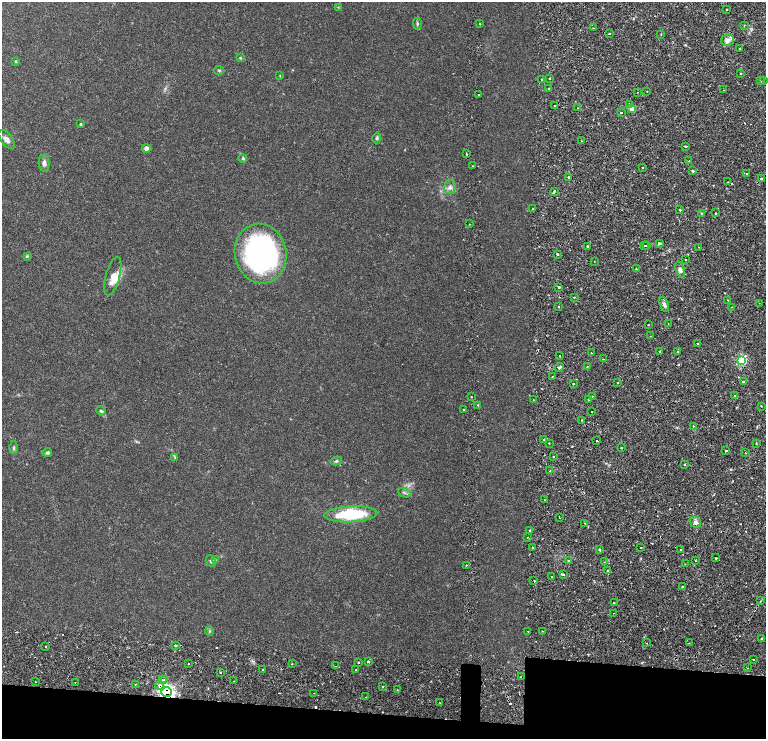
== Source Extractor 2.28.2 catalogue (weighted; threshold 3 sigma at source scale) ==
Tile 11 of 4 x 3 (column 3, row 3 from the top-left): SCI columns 3342-4868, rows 134-1607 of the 6634 x 4695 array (HDU 1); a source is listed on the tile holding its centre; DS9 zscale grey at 2 x 2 block average (1 PNG px = mean of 2 x 2 image px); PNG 768 x 741 px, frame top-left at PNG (2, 2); each listed source drawn as its Kron ellipse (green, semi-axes under 4 px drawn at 4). Shown black and unused: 7% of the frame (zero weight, under 2 of 4 exposures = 5% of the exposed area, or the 3 px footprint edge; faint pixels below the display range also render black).
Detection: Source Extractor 2.28.2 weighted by HDU 2 'WHT'; one run over the whole footprint, this tile lists its part. Background 0.0253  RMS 0.0041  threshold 0.0185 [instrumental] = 3 sigma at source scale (4.5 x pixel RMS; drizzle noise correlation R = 1.50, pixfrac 1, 0.0396/0.0396 arcsec/px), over >= 5 px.
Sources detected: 189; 13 cosmic-ray / hot-pixel residue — neither listed nor drawn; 1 inside a brighter listed object's ellipse — not listed separately; the other 175 listed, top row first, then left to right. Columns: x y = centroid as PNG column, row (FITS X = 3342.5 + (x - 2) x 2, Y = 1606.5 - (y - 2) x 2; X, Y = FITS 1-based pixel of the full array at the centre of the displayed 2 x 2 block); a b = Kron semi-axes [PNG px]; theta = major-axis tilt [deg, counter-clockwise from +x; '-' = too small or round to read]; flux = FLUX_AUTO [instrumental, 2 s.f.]
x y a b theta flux
338 7 3 2 - 0.42
726 9 2 2 - 2.1
417 24 6 3 -90 1.2
480 24 2 2 - 3.1
744 25 3 2 - 0.5
593 28 2 2 - 0.49
610 34 2 2 - 0.83
661 34 2 2 - 0.42
727 40 6 5 - 3.9
740 48 2 2 - 0.96
240 58 4 3 - 0.73
16 61 4 3 - 0.61
219 70 5 3 - 0.96
741 74 2 2 - 3.8
280 76 3 2 - 0.46
541 79 2 2 - 0.6
550 79 2 2 - 1.2
760 81 2 2 - 0.83
763 81 2 2 - 1.4
549 88 2 2 - 0.67
724 90 2 2 - 0.39
647 91 2 2 - 0.65
637 92 2 2 - 1.3
479 95 2 2 - 3.6
629 104 2 2 - 1.7
554 106 2 2 - 0.41
578 108 2 2 - 1
632 109 3 3 - 14
621 113 2 2 - 2.2
80 124 4 3 - 0.81
377 138 5 3 - 1.3
7 139 11 6 -52 4.1
582 141 2 2 - 0.37
685 146 2 2 - 2
146 148 4 4 - 3.9
466 154 2 2 - 2.7
243 158 4 4 - 1.1
689 161 2 2 - 0.43
44 163 8 5 -84 2.9
473 166 2 2 - 0.7
642 168 2 2 - 1.3
693 171 2 2 - 2.4
746 173 2 2 - 1.5
569 177 2 2 - 4.9
761 178 2 2 - 2.4
727 182 2 2 - 0.39
450 187 7 5 76 3
554 191 4 2 - 6.5
532 208 2 2 - 0.93
680 210 2 2 - 1.1
701 213 2 2 - 0.8
716 213 2 2 - 1.3
469 224 2 2 - 0.79
659 243 3 2 - 3.7
647 245 2 2 - 1.6
587 246 2 2 - 8.7
644 246 2 2 - 2
698 247 2 2 - 0.46
261 254 30 26 -78 180
557 254 2 2 - 3.5
27 256 4 3 - 0.86
685 260 2 2 - 0.97
594 261 2 2 - 0.32
636 269 2 2 - 1
680 270 8 4 -70 2.7
113 276 20 7 75 8.6
559 287 2 2 - 28
574 297 2 2 - 1.6
728 300 2 2 - 1.2
759 303 2 2 - 0.4
664 304 8 3 -68 2.4
559 307 2 2 - 2.4
732 307 2 2 - 1.5
668 324 2 2 - 0.36
648 325 2 2 - 0.58
650 336 2 2 - 0.31
697 343 2 2 - 1.1
660 351 2 2 - 1.9
678 351 2 2 - 1.3
591 353 2 2 - 1.5
559 356 2 2 - 0.83
603 359 2 2 - 1.1
741 360 4 3 - 87
587 366 2 2 - 1.4
559 367 5 3 - 1.3
553 376 2 2 - 0.44
743 381 2 2 - 2.5
573 383 2 2 - 0.52
617 383 2 2 - 1.1
592 396 2 2 - 3.1
735 396 2 2 - 2.6
471 397 2 2 - 0.79
533 400 2 2 - 0.39
588 400 2 2 - 0.7
478 405 2 2 - 11
761 406 2 2 - 0.4
463 409 2 2 - 0.45
101 411 5 3 - 1.3
592 412 2 2 - 1.2
582 420 2 2 - 1.1
693 426 2 2 - 0.43
543 440 2 2 - 0.59
597 441 2 2 - 1.5
549 443 2 2 - 0.72
756 443 2 2 - 0.64
14 448 6 3 89 1.2
621 448 2 2 - 0.93
726 451 2 2 - 1.4
47 453 4 4 - 1.4
745 453 2 2 - 0.87
553 457 2 2 - 2.8
175 458 3 3 - 0.64
336 461 6 3 11 1.3
685 464 2 2 - 1
550 471 2 2 - 0.51
404 493 6 2 -25 1.2
544 500 2 2 - 0.85
351 514 26 8 3 45
559 517 2 2 - 1.2
695 522 6 5 - 3.4
585 523 2 2 - 0.38
530 530 2 2 - 2.8
527 538 2 2 - 0.85
641 547 2 2 - 4.8
533 548 2 2 - 1.7
599 550 3 3 - 0.91
681 550 2 2 - 4.8
716 558 2 2 - 1.9
215 560 4 2 - 0.73
211 561 6 4 -66 1.4
568 561 3 2 - 0.62
696 561 2 2 - 1.3
604 562 2 2 - 0.38
685 564 2 2 - 0.5
466 565 2 2 - 0.4
608 570 2 2 - 1.3
563 574 3 2 - 1.6
552 576 2 2 - 3.3
534 581 2 2 - 1.2
682 586 2 2 - 0.54
760 601 2 2 - 1.1
614 603 2 2 - 3
614 613 2 2 - 0.32
210 631 4 3 - 0.92
528 631 2 2 - 0.49
542 631 2 2 - 2.5
762 639 3 2 - 0.43
646 643 3 2 - 0.46
689 643 3 2 - 0.41
175 645 2 2 - 6.1
46 647 2 2 - 2.1
753 660 2 2 - 0.85
368 661 2 2 - 5.6
358 662 2 2 - 1.6
188 663 2 2 - 0.45
292 664 2 2 - 0.59
336 666 3 2 - 0.86
748 668 2 2 - 0.46
263 669 2 2 - 2.6
356 670 2 2 - 0.62
220 672 2 2 - 0.76
521 677 3 2 - 0.48
162 680 2 2 - 0.49
165 680 2 2 - 1.3
234 681 2 2 - 0.43
35 682 2 2 - 0.33
75 683 2 2 - 0.45
135 684 2 2 - 1.3
160 685 4 2 - 4.4
383 687 2 2 - 1.7
397 690 2 2 - 0.75
166 692 5 5 - 200
313 693 2 2 - 0.89
366 697 2 2 - 0.51
440 703 2 2 - 0.33
Overlapping masked pixels (flux is a lower limit): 4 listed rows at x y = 761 178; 521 677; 160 685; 166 692
Diffuse or blended objects may show on this block-average render without a row.